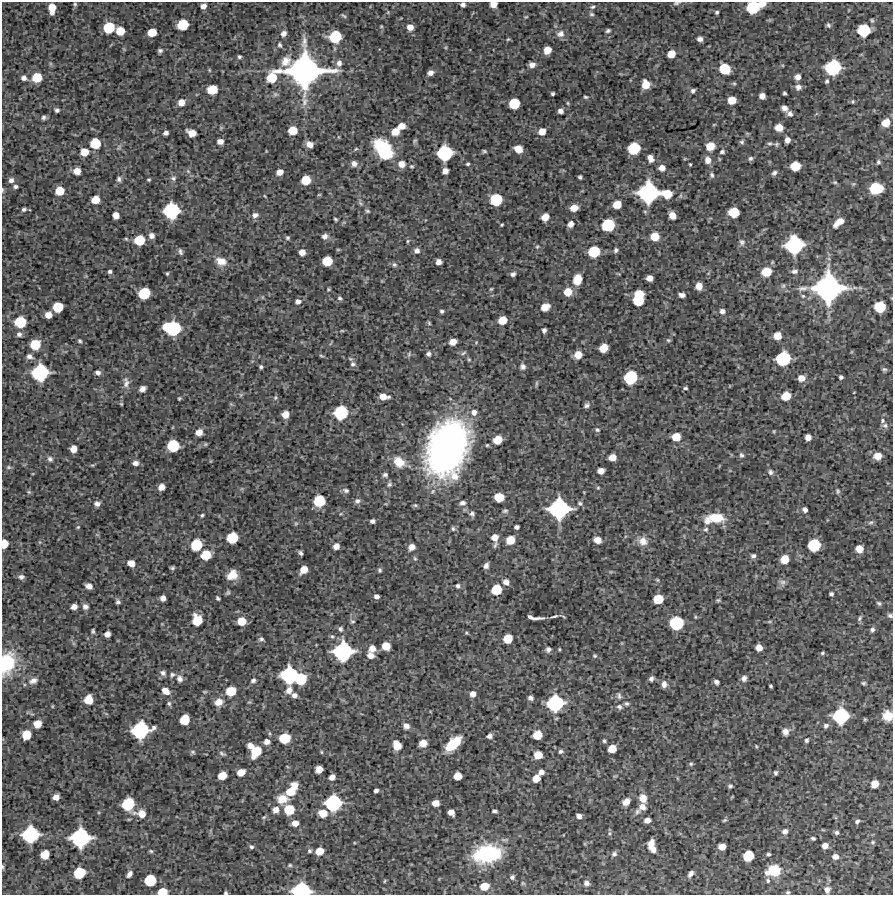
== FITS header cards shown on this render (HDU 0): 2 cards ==
NAXIS1  =                  891 /Length X axis
NAXIS2  =                  893 /Length Y axis

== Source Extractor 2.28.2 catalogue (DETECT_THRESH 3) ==
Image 891 x 893 px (HDU 0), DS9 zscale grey, 1 PNG px = 1 image px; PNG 895 x 897 px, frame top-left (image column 1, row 893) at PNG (2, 2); no overlay
Background 4560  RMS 230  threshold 699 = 3 sigma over >= 5 px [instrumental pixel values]
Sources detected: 458; all 458 listed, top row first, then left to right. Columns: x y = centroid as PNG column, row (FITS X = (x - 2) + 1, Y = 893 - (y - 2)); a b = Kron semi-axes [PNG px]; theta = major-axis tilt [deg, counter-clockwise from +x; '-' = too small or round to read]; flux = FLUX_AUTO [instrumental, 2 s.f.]
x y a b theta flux
676 3 7 4 25 2.3e+04
762 3 6 5 - 1.2e+05
75 4 6 5 - 2.4e+04
493 4 6 5 - 1.3e+05
463 5 5 4 - 5.0e+04
203 6 5 5 - 7.6e+04
592 7 8 5 12 3.3e+04
753 7 9 8 - 7.9e+05
52 8 9 6 -89 2.3e+05
717 12 4 3 - 2.2e+04
591 14 7 5 -15 2.9e+04
344 16 7 3 -39 1.8e+04
526 17 6 3 18 1.4e+04
183 25 8 7 - 5.0e+05
828 25 6 5 - 2.9e+04
410 27 6 6 - 1.3e+05
109 28 8 7 - 5.5e+05
864 30 9 8 - 7.0e+05
120 31 7 6 - 2.5e+05
608 31 5 4 - 3.0e+04
152 32 7 6 - 2.7e+05
283 34 6 5 - 6.6e+04
560 34 10 9 - 8.5e+04
335 37 9 8 - 6.1e+05
508 39 5 4 - 1.8e+04
700 39 5 4 - 6.5e+04
280 45 6 5 - 2.7e+04
547 50 6 6 - 1.8e+05
160 51 5 4 - 3.2e+04
671 54 6 6 - 2.0e+05
239 57 4 4 - 2.7e+04
286 61 12 9 52 1.4e+05
339 63 7 6 - 6.3e+04
532 65 5 5 - 7.9e+04
833 67 11 10 - 1.2e+06
725 69 8 7 - 5.1e+05
209 70 6 3 -72 1.5e+04
304 71 25 22 2 5.5e+06
430 73 6 5 - 7.4e+04
37 77 7 7 - 3.9e+05
798 77 5 5 - 9.0e+04
24 78 6 5 - 6.1e+04
272 78 9 8 - 4.2e+05
827 81 5 4 - 3.0e+04
646 85 7 6 - 2.2e+05
798 87 7 7 - 6.9e+04
212 90 7 7 - 3.6e+05
693 91 4 4 - 3.3e+04
552 93 4 3 - 2.6e+04
784 93 4 3 - 2.6e+04
762 96 5 5 - 1.0e+05
586 97 5 3 - 2.1e+04
732 100 6 6 - 2.1e+05
304 101 13 8 85 9.8e+04
853 101 5 4 - 1.8e+04
181 102 7 6 - 1.2e+05
514 103 8 7 - 4.9e+05
568 103 6 4 -89 1.7e+04
784 108 6 5 - 8.2e+04
57 110 4 4 - 3.3e+04
560 111 5 4 - 6.6e+04
790 114 7 6 - 5.5e+04
43 117 6 5 - 3.2e+04
886 123 7 6 - 2.3e+05
402 126 6 5 - 1.3e+05
779 128 6 6 - 1.9e+05
293 131 7 6 - 2.6e+05
395 131 6 6 - 1.9e+05
542 131 6 6 - 1.5e+05
166 133 5 4 - 5.0e+04
192 133 7 6 - 1.8e+05
787 140 5 5 - 9.0e+04
220 141 5 5 - 8.9e+04
415 141 6 4 45 2.0e+04
742 142 6 5 - 2.8e+04
95 143 7 7 - 4.4e+05
770 143 7 4 5 2.7e+04
310 144 6 5 - 1.1e+05
776 144 6 5 - 2.6e+04
710 146 7 6 - 2.5e+05
634 148 8 8 - 6.5e+05
518 149 7 6 - 1.7e+05
384 150 18 11 -56 1.2e+06
484 151 6 4 -16 2.3e+04
84 152 7 6 - 2.1e+05
722 152 5 4 - 3.0e+04
445 153 10 10 - 1.2e+06
650 158 8 5 -66 9.6e+04
750 158 6 5 - 3.2e+04
708 160 8 7 - 9.9e+04
878 162 6 5 - 3.4e+04
354 164 6 6 - 7.0e+04
401 164 7 7 - 1.2e+05
468 164 4 3 - 2.2e+04
690 164 3 3 - 1.5e+04
412 166 5 4 - 1.9e+04
795 166 7 7 - 3.7e+05
662 168 6 6 - 1.0e+05
77 171 6 5 - 1.4e+05
188 171 5 5 - 2.2e+04
445 171 5 5 - 9.9e+04
280 172 6 5 - 1.2e+05
774 173 7 4 43 3.8e+04
712 175 7 5 -71 3.3e+04
580 177 4 4 - 2.8e+04
173 178 7 6 - 3.8e+04
119 179 7 5 -89 3.8e+04
11 180 6 6 - 5.8e+04
149 180 4 3 - 1.8e+04
306 180 7 6 - 3.3e+05
835 182 6 5 - 2.2e+04
15 186 5 5 - 3.4e+04
876 188 10 8 5 7.4e+05
2 190 6 4 90 1.7e+04
60 191 7 6 - 3.0e+05
648 193 14 13 - 2.1e+06
667 194 8 7 - 3.2e+05
95 200 6 6 - 2.4e+05
496 200 8 8 - 6.6e+05
360 203 7 4 -70 2.7e+04
617 205 7 6 - 2.3e+05
574 208 7 6 - 1.6e+05
24 209 6 5 - 3.3e+04
171 211 11 10 - 1.3e+06
367 211 6 5 - 2.4e+04
734 212 8 7 - 4.5e+05
116 215 6 5 - 1.4e+05
255 215 8 7 - 6.3e+04
672 215 6 5 - 1.5e+05
545 217 6 6 - 1.8e+05
336 219 4 3 - 2.1e+04
838 222 13 6 39 1.4e+05
571 224 6 6 - 9.3e+04
502 225 3 3 - 1.7e+04
608 225 9 8 - 7.8e+05
151 236 6 6 - 7.1e+04
325 236 7 6 - 6.4e+04
655 236 7 7 - 2.7e+05
287 238 6 5 - 2.6e+04
139 240 8 7 - 4.2e+05
407 241 6 4 89 1.9e+04
742 242 8 6 -58 4.3e+04
794 245 12 12 - 1.6e+06
537 247 5 4 - 2.0e+04
417 250 6 5 - 6.7e+04
616 250 5 5 - 3.6e+04
180 252 9 5 -70 3.7e+04
302 252 6 6 - 1.2e+05
594 252 8 8 - 5.8e+05
221 261 13 9 -17 1.8e+05
327 261 7 7 - 3.8e+05
438 262 5 5 - 8.1e+04
394 265 7 6 - 3.4e+04
110 271 4 4 - 3.3e+04
794 271 8 6 1 5.0e+04
766 272 8 7 - 3.6e+05
167 273 4 3 - 1.8e+04
513 274 5 4 - 4.9e+04
650 278 6 5 - 1.1e+05
577 279 11 8 72 2.2e+05
699 286 6 5 - 1.5e+05
803 288 15 6 6 7.6e+04
828 288 20 20 - 4.1e+06
328 289 4 3 - 1.8e+04
491 289 6 3 43 1.6e+04
568 292 7 7 - 2.4e+05
144 293 8 8 - 5.8e+05
639 294 5 4 - 1.9e+05
682 295 6 4 -12 5.6e+04
340 298 6 5 - 2.9e+04
639 300 12 8 77 6.7e+05
298 301 7 6 - 6.1e+04
58 307 7 7 - 4.1e+05
545 307 7 6 - 2.0e+05
880 307 8 8 - 5.5e+05
442 311 4 4 - 2.8e+04
722 311 6 5 - 6.1e+04
48 315 6 5 - 1.4e+05
503 320 7 6 - 2.5e+05
20 322 9 8 - 5.8e+05
429 323 6 3 -47 1.7e+04
172 328 13 9 -12 1.3e+06
544 330 4 4 - 4.3e+04
342 331 5 3 - 1.5e+04
19 334 7 6 - 5.1e+04
777 336 6 6 - 2.0e+05
668 340 6 5 - 2.2e+04
80 341 5 4 - 2.4e+04
453 342 6 5 - 1.4e+05
35 344 8 7 - 4.1e+05
604 348 7 6 - 2.5e+05
463 353 8 3 36 2.4e+04
428 354 4 4 - 4.5e+04
578 355 6 6 - 1.9e+05
29 356 8 6 -19 6.5e+04
321 356 7 3 -10 2.0e+04
351 359 6 4 -70 2.0e+04
783 359 10 9 - 1.1e+06
353 364 7 7 - 4.3e+04
261 367 5 4 - 2.7e+04
523 367 8 7 - 5.1e+04
884 369 6 4 -10 2.9e+04
40 373 12 11 - 1.4e+06
98 373 6 5 - 5.3e+04
631 377 9 8 - 8.5e+05
841 377 4 4 - 3.5e+04
801 378 7 6 - 1.4e+05
126 383 16 8 -87 8.5e+04
685 388 4 3 - 2.4e+04
142 389 6 5 - 8.2e+04
241 395 6 4 -72 2.1e+04
786 396 7 6 - 2.9e+05
275 397 6 5 - 2.5e+04
384 397 8 5 -5 1.5e+05
179 398 4 3 - 1.8e+04
121 404 5 4 - 1.5e+04
586 405 7 5 37 4.1e+04
341 412 10 9 - 9.2e+05
474 412 8 8 - 8.5e+04
285 414 6 6 - 1.5e+05
882 421 6 5 - 3.1e+04
885 425 8 7 - 4.5e+04
597 430 6 5 - 3.0e+04
774 431 5 3 - 1.5e+04
199 432 6 5 - 1.4e+05
676 437 7 6 - 2.3e+05
808 437 5 5 - 1.2e+05
498 440 7 6 - 2.6e+05
173 446 8 8 - 6.6e+05
447 448 44 29 71 7.3e+06
73 449 6 5 - 1.4e+05
741 455 7 6 - 3.7e+04
878 456 7 6 - 1.8e+05
612 457 6 5 - 1.5e+05
50 459 7 6 - 4.3e+04
399 462 13 10 -38 2.4e+05
135 463 6 5 - 6.8e+04
9 467 6 5 - 2.7e+04
601 471 6 5 - 1.1e+05
770 472 8 6 -87 4.1e+04
385 475 6 5 - 3.5e+04
389 485 7 6 - 3.3e+04
162 487 6 5 - 1.2e+05
598 488 5 4 - 1.7e+04
346 490 8 5 -17 3.8e+04
838 491 7 5 -71 2.7e+04
29 492 6 4 -44 2.1e+04
499 497 7 6 - 3.5e+05
319 501 8 8 - 5.6e+05
357 501 7 7 - 4.8e+04
462 503 8 6 7 5.4e+04
580 503 6 6 - 3.3e+04
97 504 6 5 - 6.4e+04
559 509 14 13 - 2.1e+06
805 510 5 5 - 4.9e+04
505 511 8 5 11 2.9e+04
472 514 7 6 - 4.2e+04
202 515 4 4 - 2.3e+04
716 518 18 9 -5 3.7e+05
372 521 5 4 - 4.0e+04
707 521 10 9 - 9.5e+04
871 522 7 4 28 2.9e+04
296 523 6 4 19 1.9e+04
78 527 5 3 - 1.5e+04
516 527 5 4 - 4.1e+04
453 529 7 5 -74 2.7e+04
706 529 7 6 - 3.6e+04
232 537 8 7 - 5.3e+05
495 537 8 7 - 1.3e+05
510 540 7 6 - 2.4e+05
597 540 6 5 - 1.4e+05
643 541 11 11 - 1.4e+05
4 544 7 5 85 2.4e+05
196 545 8 8 - 5.6e+05
814 545 9 8 - 7.5e+05
336 546 5 5 - 1.0e+05
411 547 6 5 - 1.1e+05
859 549 6 6 - 1.8e+05
300 553 5 3 - 3.2e+04
206 555 8 7 - 3.9e+05
753 556 6 5 - 4.5e+04
784 559 7 6 - 2.3e+05
131 563 6 5 - 1.3e+05
486 566 6 5 - 5.4e+04
172 568 4 3 - 2.5e+04
304 570 7 5 49 1.7e+05
380 570 6 4 -81 2.5e+04
232 575 10 8 35 2.0e+05
21 577 7 5 6 4.4e+04
506 582 7 6 - 8.9e+04
783 582 9 7 0 5.2e+04
89 586 6 5 - 7.4e+04
458 586 5 4 - 3.3e+04
496 590 7 7 - 4.4e+05
228 592 6 5 - 2.6e+04
831 594 4 4 - 3.3e+04
376 596 5 4 - 5.9e+04
163 598 5 5 - 7.7e+04
217 598 4 3 - 2.8e+04
658 599 7 7 - 3.7e+05
718 600 6 4 42 2.0e+04
118 602 4 4 - 3.9e+04
879 603 7 5 -28 2.9e+04
74 606 5 5 - 8.8e+04
85 606 6 6 - 5.8e+04
555 616 11 4 16 3.4e+04
890 616 6 5 - 3.4e+04
534 618 16 4 -6 9.6e+04
860 618 8 5 68 2.8e+04
197 620 8 7 - 3.7e+05
242 621 7 7 - 2.5e+05
352 621 6 5 - 2.4e+04
676 623 9 9 - 9.2e+05
340 629 7 5 -75 3.4e+04
872 629 6 5 - 4.2e+04
93 631 6 4 -87 2.5e+04
466 633 4 4 - 1.6e+04
107 634 5 5 - 8.2e+04
332 636 5 4 - 2.3e+04
261 639 7 5 9 3.4e+04
508 639 7 6 - 3.1e+05
386 646 6 6 - 2.4e+05
372 648 8 7 - 1.2e+05
759 648 5 5 - 1.3e+05
548 649 5 5 - 4.9e+04
559 649 4 3 - 1.4e+04
343 651 13 12 - 1.8e+06
822 653 5 4 - 2.1e+04
370 655 7 6 - 1.0e+05
595 656 6 4 -1 2.0e+04
6 663 17 12 71 1.0e+06
163 673 8 7 - 5.4e+04
172 675 7 6 - 3.8e+04
289 675 11 11 - 1.5e+06
744 678 6 6 - 6.0e+04
180 679 8 7 - 6.6e+04
301 679 9 8 - 5.7e+05
651 679 6 5 - 4.4e+04
253 680 6 5 - 4.1e+04
33 681 12 7 23 8.7e+04
716 682 5 4 - 5.3e+04
863 683 5 4 - 2.4e+04
664 684 7 6 - 7.9e+04
771 686 4 3 - 2.0e+04
289 690 10 7 72 9.9e+04
165 691 8 6 -37 1.3e+05
231 691 8 7 - 3.8e+05
205 692 6 4 1 1.8e+04
473 694 6 6 - 8.7e+04
294 695 6 5 - 6.6e+04
619 696 10 6 -79 4.5e+04
530 698 5 5 - 5.0e+04
89 700 7 6 - 2.7e+05
219 702 9 8 - 1.3e+05
169 703 7 5 -87 3.1e+04
555 703 12 11 - 1.3e+06
626 704 6 6 - 3.4e+04
619 707 7 6 - 4.5e+04
841 716 11 10 - 1.3e+06
888 716 9 9 - 2.0e+05
185 720 7 7 - 3.7e+05
37 724 6 6 - 2.0e+05
406 726 7 6 - 8.2e+04
826 726 6 6 - 4.3e+04
140 730 13 11 20 1.4e+06
785 732 7 7 - 7.2e+04
26 735 7 6 - 3.2e+05
537 735 7 6 - 2.7e+05
489 736 5 4 - 6.4e+04
285 738 8 7 - 4.8e+05
807 740 6 5 - 2.7e+04
604 741 4 4 - 2.5e+04
267 742 6 6 - 8.6e+04
423 743 6 6 - 1.8e+05
453 744 14 7 44 6.1e+05
397 745 8 6 -66 2.4e+05
250 746 6 5 - 1.0e+05
756 746 5 3 - 1.3e+04
612 749 6 6 - 2.3e+05
256 751 10 7 56 4.1e+05
561 751 6 5 - 3.6e+04
193 752 7 5 -17 2.7e+04
321 752 6 3 -89 1.6e+04
222 753 9 5 -28 3.5e+04
538 755 7 6 - 2.1e+05
691 764 6 5 - 2.4e+04
319 769 6 6 - 1.5e+05
241 772 6 5 - 1.9e+05
541 772 5 5 - 7.3e+04
775 773 4 4 - 2.8e+04
222 776 7 6 - 2.4e+05
457 776 6 6 - 2.0e+05
332 777 6 5 - 8.7e+04
536 778 6 6 - 1.7e+05
875 784 6 6 - 1.8e+05
294 785 8 6 -47 1.3e+05
730 786 5 4 - 2.7e+04
376 790 4 4 - 4.3e+04
291 792 9 7 29 2.5e+05
56 797 5 5 - 1.1e+05
643 798 10 8 -73 1.6e+05
282 799 12 10 19 2.2e+05
626 802 7 5 39 1.2e+05
333 803 11 11 - 1.4e+06
436 803 6 5 - 1.4e+05
128 804 9 8 - 7.3e+05
642 807 8 7 - 9.4e+04
276 810 7 6 - 1.1e+05
289 810 8 8 - 4.0e+05
494 811 5 3 - 3.6e+04
451 812 6 5 - 1.1e+05
637 812 8 6 53 5.0e+04
323 813 8 7 - 2.2e+05
141 814 13 9 -11 1.8e+05
579 816 5 4 - 7.1e+04
264 817 6 4 43 2.1e+04
647 820 5 5 - 8.2e+04
724 820 6 4 21 2.1e+04
857 821 6 5 - 3.3e+04
295 823 6 5 - 1.2e+05
785 831 6 6 - 6.3e+04
836 832 5 4 - 3.6e+04
609 833 6 4 89 2.6e+04
30 834 11 10 - 1.3e+06
80 838 13 12 - 1.8e+06
813 838 4 3 - 2.9e+04
873 842 6 5 - 2.3e+04
651 844 9 5 68 1.2e+05
825 846 6 5 - 9.7e+04
251 847 5 5 - 3.2e+04
722 847 6 5 - 1.5e+05
653 849 5 5 - 7.8e+04
151 851 5 4 - 2.0e+04
309 851 6 5 - 2.9e+04
319 851 6 6 - 2.3e+05
45 854 7 6 - 2.7e+05
487 854 23 14 8 1.6e+06
614 854 7 6 - 4.3e+04
768 854 4 3 - 2.6e+04
748 856 8 7 - 5.1e+05
835 856 7 6 - 8.0e+04
290 865 6 5 - 2.3e+04
2 867 6 3 -81 1.8e+04
774 871 13 10 9 4.4e+05
79 873 8 7 - 5.5e+05
129 874 6 4 57 5.8e+04
691 874 7 4 54 5.3e+04
512 877 7 6 - 3.9e+04
150 880 8 8 - 5.8e+05
384 881 5 3 - 1.3e+04
768 881 7 5 -64 3.2e+04
586 883 7 6 - 5.7e+04
484 886 8 7 - 2.2e+05
301 890 13 9 3 1.4e+06
827 890 8 7 - 7.6e+04
162 892 7 5 5 3.2e+05
788 892 5 4 - 2.2e+04
226 893 3 3 - 2.2e+04
At the frame edge (FLAGS 8, measured only in part): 14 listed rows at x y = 676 3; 762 3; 493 4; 463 5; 753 7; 2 190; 4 544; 890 616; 6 663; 888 716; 2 867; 301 890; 162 892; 226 893

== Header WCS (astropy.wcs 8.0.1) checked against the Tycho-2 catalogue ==
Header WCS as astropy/WCSLIB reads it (CRVAL/CRPIX/CD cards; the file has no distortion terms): RA---TAN/DEC--TAN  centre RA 05:39:53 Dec -40:31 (84.97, -40.51 deg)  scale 1.01 arcsec/px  FOV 15.0' x 15.0'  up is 0 deg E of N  parity normal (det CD < 0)
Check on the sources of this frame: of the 60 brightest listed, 3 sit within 1.5 arcsec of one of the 3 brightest Tycho-2 stars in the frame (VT <= 12.48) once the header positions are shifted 0.21 arcsec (0.21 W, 0.03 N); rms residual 0.40 arcsec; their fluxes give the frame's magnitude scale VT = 27.73 - 2.5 log10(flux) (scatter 0.48 mag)
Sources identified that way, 3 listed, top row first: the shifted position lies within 1.5 arcsec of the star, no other Tycho-2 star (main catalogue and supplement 1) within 3.0 arcsec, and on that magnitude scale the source's flux lands within +1.5 / -3 mag of the star's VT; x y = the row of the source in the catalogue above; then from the Tycho-2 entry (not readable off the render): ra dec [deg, ICRS J2000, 3 dp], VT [Tycho-2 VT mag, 2 dp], TYC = Tycho-2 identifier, HIP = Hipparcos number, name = IAU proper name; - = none
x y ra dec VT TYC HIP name
304 71 85.025 -40.407 10.40 7601-706-1 - -
648 193 84.898 -40.441 12.48 7600-1334-1 - -
828 288 84.832 -40.468 11.20 7600-1388-1 - -